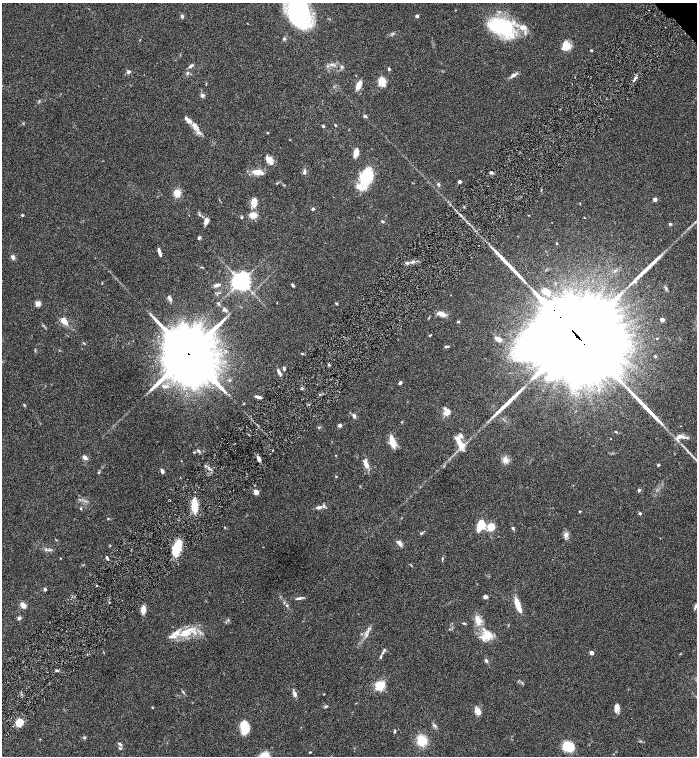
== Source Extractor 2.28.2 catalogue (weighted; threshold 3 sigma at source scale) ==
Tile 7 of 4 x 4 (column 3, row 2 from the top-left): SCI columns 3085-4474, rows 3013-4519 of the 6026 x 6028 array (HDU 1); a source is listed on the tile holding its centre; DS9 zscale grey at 2 x 2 block average (1 PNG px = mean of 2 x 2 image px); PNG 699 x 758 px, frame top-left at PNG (2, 3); no overlay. Shown black and unused: <1% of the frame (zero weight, under 4 of 8 exposures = <1% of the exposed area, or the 3 px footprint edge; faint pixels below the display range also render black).
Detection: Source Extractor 2.28.2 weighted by HDU 2 'WHT'; one run over the whole footprint, this tile lists its part. Background 0.0687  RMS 0.0044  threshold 0.0178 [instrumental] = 3 sigma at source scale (4.09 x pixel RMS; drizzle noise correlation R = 1.36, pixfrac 0.8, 0.05/0.05 arcsec/px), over >= 5 px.
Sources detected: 168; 5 long thin detections or spike segments (spike, bleed or trail) — not listed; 10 inside a brighter listed object's ellipse — not listed separately; the other 153 listed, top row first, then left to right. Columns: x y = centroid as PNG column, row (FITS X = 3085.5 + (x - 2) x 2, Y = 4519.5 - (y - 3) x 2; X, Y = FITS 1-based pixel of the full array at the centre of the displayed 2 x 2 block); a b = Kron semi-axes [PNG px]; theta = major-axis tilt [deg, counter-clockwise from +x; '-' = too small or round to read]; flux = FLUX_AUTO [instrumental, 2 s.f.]
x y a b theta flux
299 13 25 17 -66 140
182 16 4 4 - 1.4
417 16 4 3 - 1.7
501 27 31 16 -25 77
284 39 4 3 - 1.1
566 47 13 7 37 9.2
591 50 3 2 - 1.2
332 64 5 3 - 1.7
191 66 7 3 33 2.2
341 66 4 3 - 0.99
389 69 4 3 - 1.3
128 72 5 4 - 1.8
187 73 5 3 - 1.2
513 75 9 4 32 3.2
635 78 7 3 55 2
382 82 10 8 -84 9.1
358 85 8 5 68 8
202 95 2 2 - 6.5
365 116 4 3 - 1.3
186 118 5 4 - 2.1
194 125 9 7 -85 5.3
336 125 3 2 - 0.79
323 126 3 3 - 1.3
267 133 3 2 - 0.56
356 153 10 5 75 5.4
268 160 11 5 -72 4.7
257 172 14 7 -5 8.2
304 172 7 3 82 2.1
367 176 20 13 73 33
460 182 2 2 - 4.5
438 184 4 4 - 1.3
177 193 10 8 -57 6.9
655 199 2 2 - 6.8
254 202 10 6 -89 8.9
313 209 3 3 - 2.1
22 215 3 3 - 0.94
199 215 5 3 - 1.2
253 215 8 7 - 7.4
242 217 4 3 - 0.84
206 221 7 4 71 5.5
382 221 4 3 - 0.98
670 224 4 3 - 1.1
199 238 4 3 - 1.6
557 243 3 2 - 0.63
160 252 10 3 -71 3.1
13 257 5 5 - 2.8
407 263 4 2 - 1.2
202 267 3 2 - 0.58
241 281 5 4 - 660
102 283 3 2 - 0.44
293 285 5 3 - 1.3
666 288 6 3 -53 1.3
546 292 12 7 -17 8.6
170 298 6 4 -79 2.3
336 303 3 3 - 0.89
38 304 3 3 - 19
441 314 11 5 -19 6.2
662 320 4 3 - 2.3
64 321 9 5 -47 7.8
458 322 4 3 - 0.87
430 335 4 2 - 0.61
575 335 46 21 -45 40000
657 338 2 2 - 0.49
498 339 8 4 -28 3.7
84 343 4 2 - 0.64
446 346 5 3 - 1.3
188 354 18 16 -60 5400
302 354 4 2 - 0.73
655 356 3 2 - 0.56
329 365 3 2 - 1
284 368 4 3 - 1.3
279 372 9 3 -63 2.7
550 378 15 7 -4 11
400 383 4 3 - 2.4
165 387 7 4 17 3.4
258 397 7 3 -14 2.8
244 403 3 2 - 0.45
24 405 3 3 - 0.77
447 411 9 8 - 6.5
354 415 4 3 - 2.5
340 425 4 3 - 2.3
616 432 3 2 - 0.77
680 437 16 5 6 5.7
392 442 13 6 -73 11
459 443 17 6 -61 11
198 451 5 3 - 1.4
194 452 3 3 - 0.78
85 457 4 3 - 4.1
259 459 5 3 - 3.6
505 460 7 7 - 4.6
181 461 2 2 - 0.31
366 464 11 5 -58 5.2
658 465 3 3 - 1
162 471 5 3 - 2.6
99 472 4 2 - 0.72
336 476 2 2 - 0.61
639 490 4 4 - 1.3
256 492 4 4 - 6.4
194 506 9 4 -88 25
319 507 8 4 13 3.3
81 509 4 2 - 0.75
580 511 3 2 - 0.65
640 513 3 3 - 1.3
108 519 3 2 - 0.56
481 525 10 7 71 19
491 527 3 3 - 49
513 528 5 3 - 1.2
421 533 4 3 - 0.88
566 535 7 6 - 3.5
399 543 7 4 -56 3.5
176 548 15 7 72 26
49 550 4 3 - 1.2
107 558 5 2 - 1.6
442 559 5 2 - 0.82
411 565 4 2 - 0.57
97 585 2 2 - 0.76
45 589 2 2 - 2.9
485 597 4 3 - 2.5
299 598 8 3 6 2.2
23 605 6 5 - 5.7
287 605 3 3 - 0.89
518 605 17 5 -70 11
695 607 6 3 72 1.6
143 610 8 5 83 5.8
19 618 4 4 - 1.9
478 620 10 7 -58 8
464 623 4 3 - 0.88
185 632 15 11 9 18
361 634 3 2 - 0.66
367 635 4 2 - 1.2
486 636 14 11 49 12
384 650 5 3 - 1.4
591 653 3 3 - 3.6
380 657 6 3 73 1.4
486 661 5 3 - 1.8
57 670 3 3 - 1.2
380 685 3 3 - 110
183 692 5 2 - 0.87
295 694 7 4 -73 3.1
324 694 2 2 - 0.44
325 706 4 3 - 1
152 707 2 2 - 0.54
617 708 11 5 68 4.7
477 711 7 5 -52 6.9
19 722 8 7 - 14
434 725 5 4 - 1.6
244 727 11 6 -82 26
395 731 4 2 - 1.3
84 737 4 3 - 0.95
422 741 9 8 - 17
120 744 8 3 -34 1.5
568 747 9 7 -23 32
310 752 3 2 - 0.63
Overlapping masked pixels (flux is a lower limit): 2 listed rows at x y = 575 335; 188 354
Isophote crosses this tile's border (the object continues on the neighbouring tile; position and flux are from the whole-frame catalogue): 1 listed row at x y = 299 13
Diffuse or blended objects may show on this block-average render without a row.